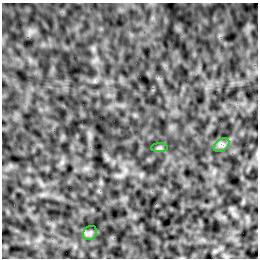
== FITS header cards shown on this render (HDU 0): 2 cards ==
NAXIS1  =                  256 /Number of positions along axis 1
NAXIS2  =                  256 /Number of positions along axis 2

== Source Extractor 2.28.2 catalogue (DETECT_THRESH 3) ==
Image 256 x 256 px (HDU 0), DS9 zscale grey, 1 PNG px = 1 image px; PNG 260 x 260 px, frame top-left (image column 1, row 256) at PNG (2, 3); each listed source drawn as its Kron ellipse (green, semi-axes under 4 px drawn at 4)
Background 3.10e-04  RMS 0.0035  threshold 0.0105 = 3 sigma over >= 5 px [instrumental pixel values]
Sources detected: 3; all 3 listed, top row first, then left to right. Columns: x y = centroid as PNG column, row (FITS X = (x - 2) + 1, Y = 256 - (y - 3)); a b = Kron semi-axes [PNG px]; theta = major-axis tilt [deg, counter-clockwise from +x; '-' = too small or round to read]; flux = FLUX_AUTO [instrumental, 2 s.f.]
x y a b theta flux
222 145 9 5 33 0.72
159 148 8 4 0 0.38
90 233 8 6 45 0.58